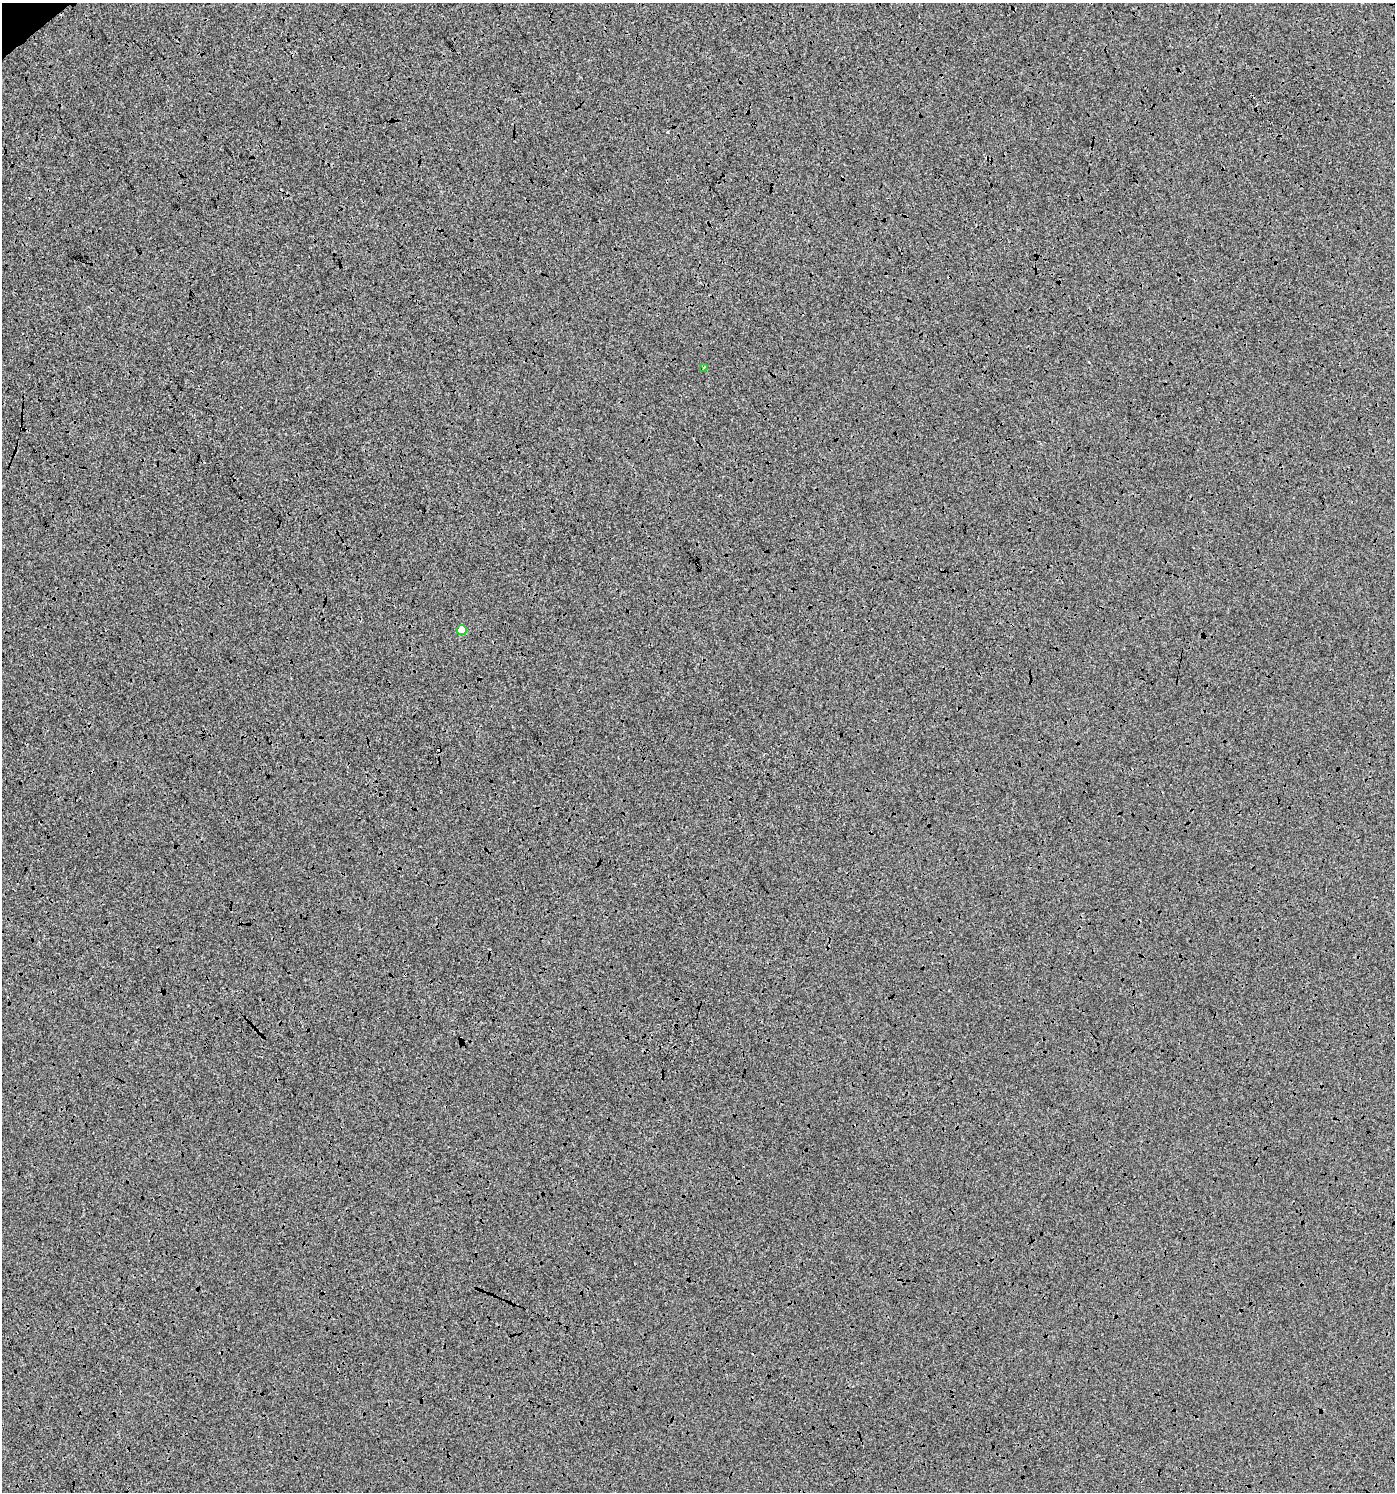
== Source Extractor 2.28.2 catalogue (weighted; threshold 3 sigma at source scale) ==
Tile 11 of 4 x 4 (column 3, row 3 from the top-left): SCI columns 2922-4314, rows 1496-2985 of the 5905 x 5967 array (HDU 1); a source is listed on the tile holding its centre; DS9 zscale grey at full resolution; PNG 1397 x 1494 px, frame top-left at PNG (2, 3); each listed source drawn as its Kron ellipse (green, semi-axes under 4 px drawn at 4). Shown black and unused: <1% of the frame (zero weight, under 3 of 4 exposures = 1% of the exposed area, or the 3 px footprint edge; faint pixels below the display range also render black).
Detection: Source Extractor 2.28.2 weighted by HDU 2 'WHT'; one run over the whole footprint, this tile lists its part. Background 1.57e-04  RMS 0.0065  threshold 0.0293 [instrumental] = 3 sigma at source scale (4.5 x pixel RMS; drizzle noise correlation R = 1.50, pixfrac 1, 0.0396/0.0396 arcsec/px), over >= 5 px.
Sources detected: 3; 1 cosmic-ray / hot-pixel residue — neither listed nor drawn; the other 2 listed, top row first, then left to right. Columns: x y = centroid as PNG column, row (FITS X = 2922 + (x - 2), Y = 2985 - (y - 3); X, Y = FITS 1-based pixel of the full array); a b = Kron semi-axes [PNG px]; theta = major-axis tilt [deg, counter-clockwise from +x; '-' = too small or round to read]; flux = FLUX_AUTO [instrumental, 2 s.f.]
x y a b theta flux
704 367 3 2 - 0.56
462 630 5 4 - 10